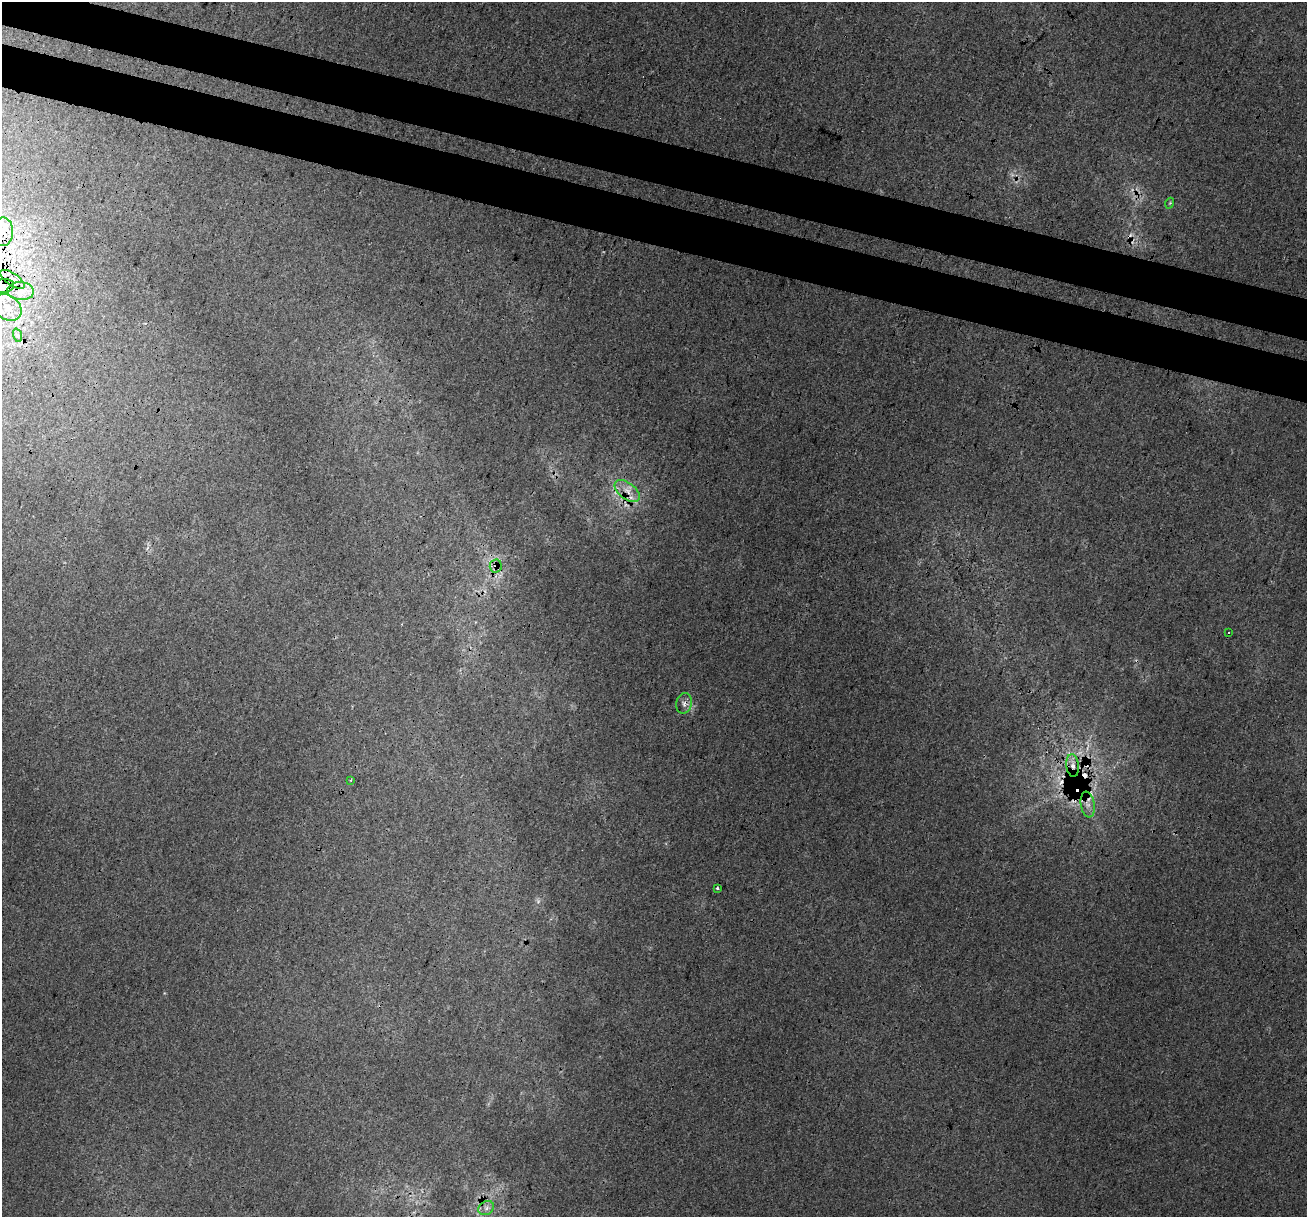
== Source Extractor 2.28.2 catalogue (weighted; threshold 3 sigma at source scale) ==
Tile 11 of 4 x 4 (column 3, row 3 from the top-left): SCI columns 2635-3939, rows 1552-2766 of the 5260 x 5470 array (HDU 1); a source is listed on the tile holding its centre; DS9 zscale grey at full resolution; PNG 1309 x 1219 px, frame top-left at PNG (2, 2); each listed source drawn as its Kron ellipse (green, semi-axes under 4 px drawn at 4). Shown black and unused: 7% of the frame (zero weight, under 3 of 4 exposures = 5% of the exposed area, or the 3 px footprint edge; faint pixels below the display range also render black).
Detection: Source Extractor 2.28.2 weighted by HDU 2 'WHT'; one run over the whole footprint, this tile lists its part. Background 0.00954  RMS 0.0037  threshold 0.0168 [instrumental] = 3 sigma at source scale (4.5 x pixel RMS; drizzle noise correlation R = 1.50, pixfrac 1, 0.0396/0.0396 arcsec/px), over >= 5 px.
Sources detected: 20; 4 cosmic-ray / hot-pixel residue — neither listed nor drawn; the other 16 listed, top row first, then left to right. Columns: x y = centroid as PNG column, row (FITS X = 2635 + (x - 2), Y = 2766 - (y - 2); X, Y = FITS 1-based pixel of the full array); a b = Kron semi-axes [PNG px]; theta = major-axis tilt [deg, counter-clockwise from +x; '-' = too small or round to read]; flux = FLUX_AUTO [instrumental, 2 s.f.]
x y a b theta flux
1170 203 5 3 - 0.41
3 232 14 10 89 4.5
12 279 14 6 -35 2.7
3 286 11 7 6 2.7
21 291 13 9 -5 3.7
7 307 16 12 -36 5.7
17 335 7 4 -72 0.86
627 491 14 8 -37 3.6
496 566 6 6 - 1.2
1229 633 3 3 - 460
684 703 10 7 76 1.8
1073 765 11 6 -84 2.5
351 780 3 2 - 0.33
1088 804 13 7 -81 2.5
717 888 3 3 - 0.92
486 1208 8 6 30 1.5
Overlapping masked pixels (flux is a lower limit): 9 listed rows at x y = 3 232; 12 279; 3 286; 627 491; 496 566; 1229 633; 684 703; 1073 765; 1088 804
Isophote crosses this tile's border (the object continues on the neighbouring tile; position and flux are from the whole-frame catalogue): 2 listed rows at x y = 3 232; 3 286
Unlisted compact peaks at least as high as the median listed source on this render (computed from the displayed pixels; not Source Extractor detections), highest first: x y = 538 902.